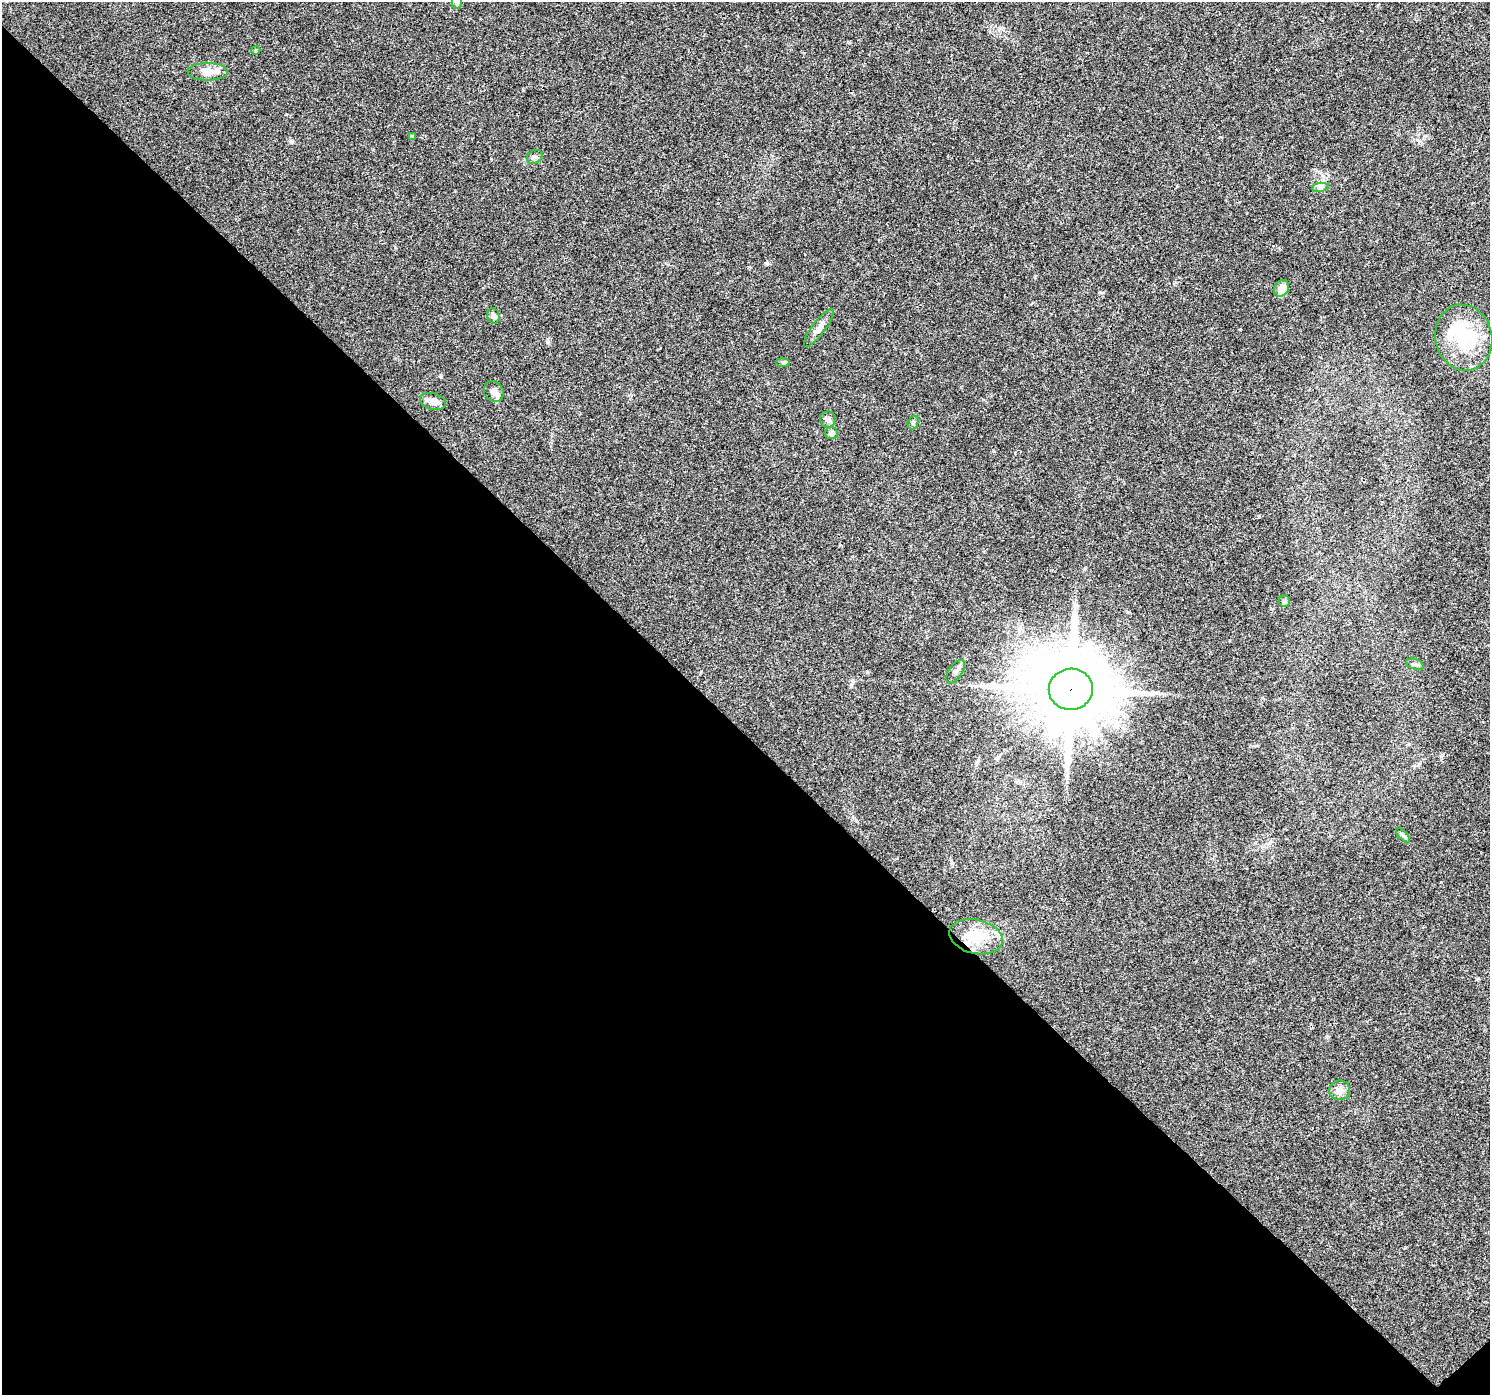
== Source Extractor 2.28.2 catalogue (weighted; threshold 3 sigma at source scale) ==
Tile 14 of 4 x 4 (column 2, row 4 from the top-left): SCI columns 1565-3052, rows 289-1681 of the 6098 x 6083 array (HDU 1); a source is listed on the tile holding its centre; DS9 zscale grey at full resolution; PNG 1492 x 1397 px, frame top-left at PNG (2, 2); each listed source drawn as its Kron ellipse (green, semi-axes under 4 px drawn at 4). Shown black and unused: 48% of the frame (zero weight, under 3 of 4 exposures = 7% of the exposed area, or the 3 px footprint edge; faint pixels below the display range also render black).
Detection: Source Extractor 2.28.2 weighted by HDU 2 'WHT'; one run over the whole footprint, this tile lists its part. Background 0.0386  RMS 0.0038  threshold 0.0172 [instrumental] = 3 sigma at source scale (4.5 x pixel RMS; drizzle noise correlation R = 1.50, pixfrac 1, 0.0396/0.0396 arcsec/px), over >= 5 px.
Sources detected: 26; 2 inside a brighter object's white glare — neither listed nor drawn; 1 inside a brighter listed object's ellipse — not listed separately; the other 23 listed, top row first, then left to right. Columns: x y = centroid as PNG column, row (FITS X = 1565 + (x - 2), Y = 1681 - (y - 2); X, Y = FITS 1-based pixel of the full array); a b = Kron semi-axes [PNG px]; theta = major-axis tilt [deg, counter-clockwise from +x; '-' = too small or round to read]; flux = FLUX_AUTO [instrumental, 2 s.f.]
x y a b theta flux
457 3 6 5 - 0.73
256 50 4 3 - 0.36
208 72 20 9 0 5.4
412 136 4 4 - 0.5
534 157 8 6 30 1
1320 187 9 4 9 0.98
1282 288 9 7 58 3.5
493 316 8 6 -75 1.1
819 328 23 7 53 2.7
1464 338 33 28 -76 23
783 362 7 4 -2 0.59
494 391 11 9 -51 2
433 401 13 8 -15 2.7
828 420 8 8 - 1.2
913 423 7 5 75 0.71
831 433 6 6 - 1.7
1284 601 6 5 - 0.64
1415 664 9 5 -21 0.88
955 672 13 7 56 1.8
1071 689 22 20 7 4700
1403 835 9 3 -45 0.7
976 937 27 17 -14 12
1339 1090 10 9 - 2.7
Overlapping masked pixels (flux is a lower limit): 1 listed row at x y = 1071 689
Isophote crosses this tile's border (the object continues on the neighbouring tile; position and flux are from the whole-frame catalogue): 1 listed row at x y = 457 3
Unlisted compact peaks at least as high as the median listed source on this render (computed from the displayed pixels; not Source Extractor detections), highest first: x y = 1240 329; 547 342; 1442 755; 291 141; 867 672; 1259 516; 491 159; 286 114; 1100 292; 993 451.